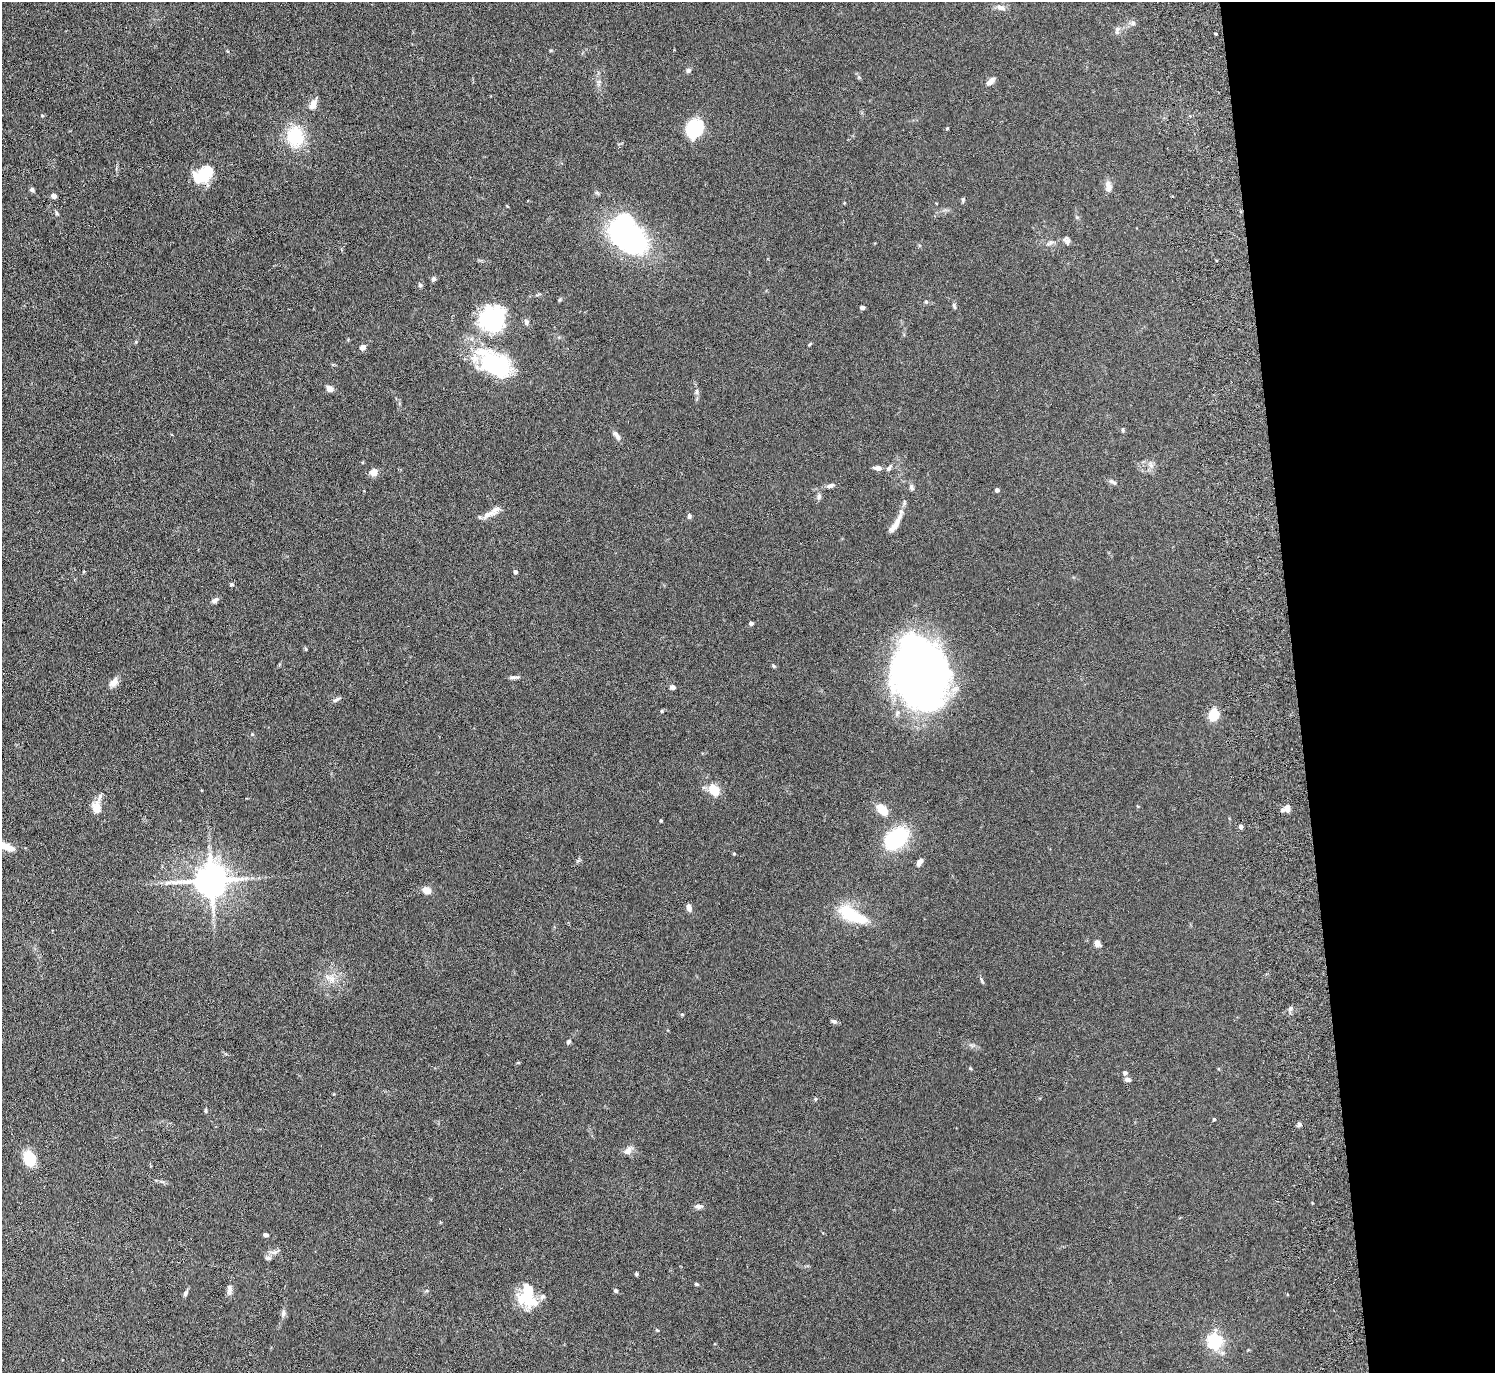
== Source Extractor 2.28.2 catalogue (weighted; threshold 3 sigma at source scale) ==
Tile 6 of 3 x 3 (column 3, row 2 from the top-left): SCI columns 3067-4559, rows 1565-2935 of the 4639 x 4599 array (HDU 1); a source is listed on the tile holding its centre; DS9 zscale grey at full resolution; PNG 1497 x 1375 px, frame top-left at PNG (2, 2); no overlay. Shown black and unused: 13% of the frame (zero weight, under 3 of 6 exposures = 7% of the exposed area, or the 3 px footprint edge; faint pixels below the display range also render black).
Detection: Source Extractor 2.28.2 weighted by HDU 2 'WHT'; one run over the whole footprint, this tile lists its part. Background 0.109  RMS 0.0045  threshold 0.0186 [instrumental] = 3 sigma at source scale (4.09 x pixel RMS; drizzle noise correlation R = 1.36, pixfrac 0.8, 0.05/0.05 arcsec/px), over >= 5 px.
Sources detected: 112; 5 inside a brighter object's white glare — not listed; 5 inside a brighter listed object's ellipse — not listed separately; the other 102 listed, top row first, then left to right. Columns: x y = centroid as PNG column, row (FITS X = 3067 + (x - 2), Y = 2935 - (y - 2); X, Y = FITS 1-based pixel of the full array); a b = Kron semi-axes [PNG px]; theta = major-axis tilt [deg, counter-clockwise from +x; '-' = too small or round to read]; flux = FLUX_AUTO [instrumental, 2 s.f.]
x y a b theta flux
1001 8 15 7 -23 2
1133 23 8 7 - 1.3
1117 30 12 6 80 1.4
1215 34 3 3 - 0.44
688 70 7 6 - 0.94
991 81 12 6 44 2
313 104 14 9 66 3
42 115 5 3 - 0.4
694 128 15 12 58 31
947 128 3 3 - 0.48
295 136 28 23 -84 16
203 175 19 14 16 15
1108 186 15 7 -82 2.5
32 190 6 5 - 0.88
54 196 6 5 - 1.3
963 199 7 4 65 0.59
844 203 4 3 - 0.31
57 213 6 4 -67 0.64
628 237 38 24 -39 88
1067 240 10 7 -56 1.2
1049 243 11 3 30 0.94
433 279 6 5 - 1.1
420 285 6 5 - 0.75
926 302 5 5 - 0.54
954 306 9 4 -70 0.69
862 307 4 4 - 1.5
492 319 33 31 65 34
526 322 6 5 - 1.4
809 344 5 3 - 0.4
363 347 6 5 - 1.9
495 365 42 27 -29 38
329 389 7 5 -34 2.6
696 391 9 4 90 1
1123 430 5 5 - 0.53
617 435 14 5 -58 1.8
1151 465 11 5 -65 1.6
878 468 8 5 -4 2.2
889 468 11 5 56 1.1
374 472 9 8 - 2.8
1112 482 13 5 -28 1.1
830 485 10 5 16 1.4
912 487 9 6 -69 1
997 490 4 4 - 1.4
819 496 9 5 81 1.1
489 514 22 8 24 3.5
689 516 7 5 87 0.79
895 525 30 7 59 4.4
515 572 5 4 - 1
231 584 5 5 - 0.66
215 600 10 5 31 1.3
751 623 4 4 - 1.4
306 649 6 4 -89 0.46
774 666 5 4 - 0.49
922 672 54 42 -83 330
514 677 15 4 2 1.1
114 682 13 8 42 2.5
672 687 6 5 - 1.2
336 699 10 5 31 1.1
662 711 4 4 - 0.41
1213 715 12 9 70 8.6
201 790 3 2 - 0.34
714 790 12 9 -54 7.9
97 808 12 9 -79 4.6
1287 808 10 7 -90 1.7
882 810 13 8 -48 7.1
661 821 4 3 - 0.51
1241 826 4 4 - 1.2
896 838 17 10 30 59
6 846 19 8 -22 4.8
734 854 5 3 - 0.34
920 862 10 5 55 1.9
211 880 10 9 - 870
427 890 9 8 - 3.3
689 908 10 6 -75 1.5
854 916 31 13 -22 16
1097 943 7 6 - 2.3
331 978 12 9 -60 3.2
981 980 11 2 -72 0.63
1290 1008 7 5 89 1
682 1014 5 4 - 0.43
834 1021 7 5 -18 1
568 1042 7 5 58 0.76
1125 1073 6 5 - 0.9
1127 1079 6 5 - 1.5
815 1099 5 4 - 0.48
206 1110 7 3 90 0.52
1214 1119 4 3 - 0.41
1299 1124 6 4 -72 0.68
628 1151 14 8 45 2.3
29 1158 13 10 -74 12
698 1206 11 6 -3 1.3
265 1235 5 4 - 1.1
268 1258 9 5 -1 0.94
636 1274 5 4 - 0.53
696 1284 5 4 - 0.46
229 1289 14 7 88 1.9
616 1291 5 4 - 0.72
527 1292 33 18 71 13
185 1294 7 5 50 0.94
283 1313 10 5 79 1.2
657 1330 5 3 - 0.42
1215 1341 6 6 - 100
Isophote crosses this tile's border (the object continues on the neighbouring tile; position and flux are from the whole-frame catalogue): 1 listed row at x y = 6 846